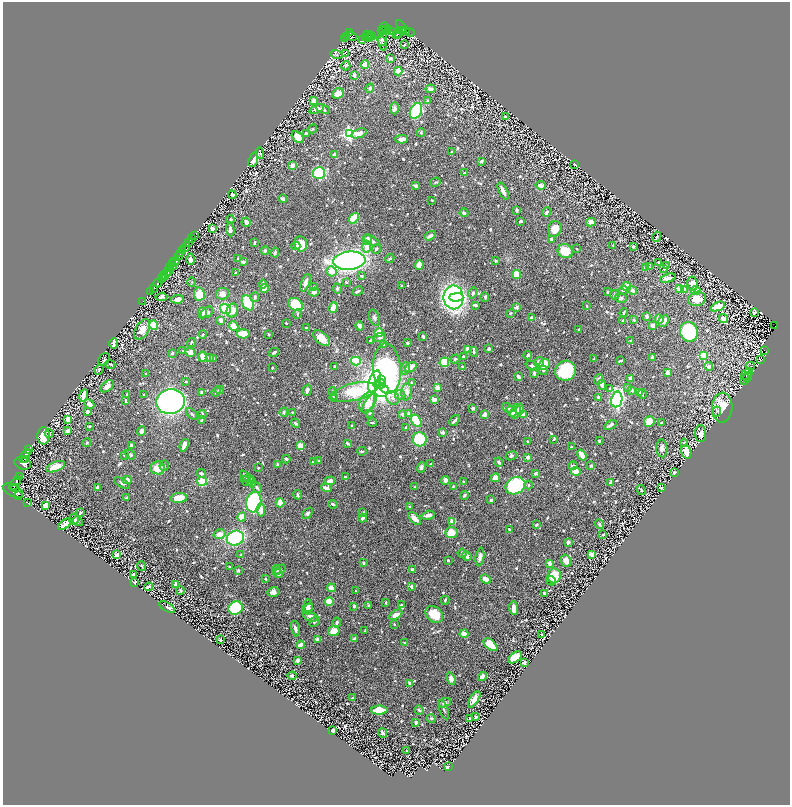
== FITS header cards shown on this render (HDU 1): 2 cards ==
NAXIS1  =                 1575
NAXIS2  =                 1605

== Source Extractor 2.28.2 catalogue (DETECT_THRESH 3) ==
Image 1575 x 1605 px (HDU 1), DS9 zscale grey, zoomed out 1/2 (1 PNG px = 2 x 2 image px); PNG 792 x 807 px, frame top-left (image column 2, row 1605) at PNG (3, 2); each listed source drawn as its Kron ellipse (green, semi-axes under 4 px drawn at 4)
Background 0.467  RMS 0.0098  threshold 0.0294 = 3 sigma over >= 5 px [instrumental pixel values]
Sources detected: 1002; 64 cannot appear on this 1/2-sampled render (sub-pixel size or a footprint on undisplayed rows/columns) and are neither listed nor drawn; of the other 938, the 500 brightest by FLUX_AUTO listed and drawn (438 fainter detections omitted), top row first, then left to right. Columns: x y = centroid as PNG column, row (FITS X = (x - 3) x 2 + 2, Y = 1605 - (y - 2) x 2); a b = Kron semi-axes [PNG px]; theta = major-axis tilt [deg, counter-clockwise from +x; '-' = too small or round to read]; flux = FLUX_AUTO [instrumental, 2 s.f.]
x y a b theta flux
384 27 4 3 - 260
403 28 9 3 -49 200
381 30 3 2 - 44
386 30 4 2 - 180
389 30 3 2 - 20
404 30 3 2 - 170
384 31 2 1 - 4.5
391 31 2 1 - 14
400 31 2 2 - 57
402 32 2 1 - 18
410 32 5 2 - 15
349 33 2 2 - 250
398 33 2 2 - 53
368 34 3 2 - 120
397 35 3 2 - 28
347 36 3 2 - 120
351 36 6 4 -17 450
371 36 4 1 - 36
369 37 5 2 - 150
365 38 3 2 - 80
371 38 4 2 - 170
344 39 4 2 - 110
382 39 7 5 89 5.6
363 40 3 3 - 110
382 43 7 4 -77 2.7
404 45 3 3 - 4.5
346 53 2 2 - 29
337 54 6 3 -16 2.8
390 59 4 3 - 3.7
365 65 4 4 - 20
346 66 5 3 - 3.7
398 71 4 4 - 24
354 75 4 3 - 7.2
370 88 4 4 - 3.3
431 89 5 3 - 8.7
338 93 6 5 - 19
313 101 4 3 - 15
428 101 4 3 - 3.2
395 108 6 3 88 6.1
317 109 7 3 21 11
323 109 7 3 -23 6.4
416 111 8 5 65 150
505 116 3 3 - 4.3
313 129 4 3 - 2
421 132 4 3 - 2.2
359 133 8 4 21 13
306 134 3 3 - 5.3
349 134 4 4 - 340
298 137 7 4 -41 35
401 139 6 3 -2 11
452 152 3 2 - 3.1
260 153 5 3 - 3.7
334 155 4 3 - 9.6
253 160 7 4 70 15
481 161 3 3 - 4.5
575 164 4 2 - 2.9
293 166 3 3 - 15
319 173 6 6 - 130
464 173 4 3 - 2.8
435 182 5 3 - 2.5
541 185 5 3 - 12
416 186 4 2 - 7.2
503 191 9 3 -64 14
232 195 4 2 - 3.7
283 198 4 3 - 7.3
432 200 3 2 - 2
516 210 3 2 - 6.6
547 212 5 4 - 4.4
464 213 4 3 - 4.8
354 218 6 4 50 54
230 219 4 3 - 2
520 221 3 3 - 2.4
246 222 5 3 - 9.6
591 222 5 4 - 9.8
212 229 3 3 - 12
230 229 7 4 -85 7.9
555 229 8 6 75 24
194 235 2 1 - 33
430 236 6 3 33 8.3
657 237 5 4 - 2.6
191 239 2 2 - 99
367 239 5 5 - 9.8
552 239 3 3 - 4.5
372 241 9 4 -26 9.5
189 242 2 2 - 110
254 242 4 3 - 3.3
301 244 8 6 -72 29
613 245 3 2 - 2.2
296 246 4 3 - 2.8
633 246 3 3 - 4.9
185 247 5 2 - 490
367 247 6 4 88 14
376 249 5 4 - 3.4
577 249 2 2 - 2.3
183 250 3 2 - 360
265 251 4 3 - 2.9
565 251 8 6 -31 31
275 253 5 4 - 2.9
180 254 4 2 - 470
178 256 4 2 - 810
390 258 4 3 - 2.4
190 259 5 3 - 9.8
238 259 3 2 - 4.6
175 261 4 3 - 560
349 261 16 9 5 640
496 261 3 2 - 2.3
243 262 4 3 - 5
658 262 2 2 - 2.1
172 264 2 2 - 200
419 265 5 3 - 30
666 265 3 2 - 2.4
174 267 2 1 - 52
649 267 4 3 - 2.1
169 268 3 3 - 440
645 268 3 3 - 7.5
664 268 3 2 - 4.4
168 271 4 2 - 210
331 271 5 5 - 19
235 273 3 3 - 2.8
166 274 6 2 68 260
517 274 4 3 - 42
163 276 2 2 - 110
361 276 3 3 - 3.8
161 278 3 2 - 400
668 278 8 3 16 9.5
192 282 4 3 - 2
346 282 4 3 - 2.6
158 283 5 2 - 860
305 283 9 4 69 8.5
263 284 4 3 - 4.9
692 284 7 5 -80 20
402 286 3 2 - 2.7
313 287 3 3 - 3.5
626 287 5 4 - 16
153 288 2 1 - 18
264 289 4 3 - 17
337 289 5 3 - 3.8
679 289 3 3 - 11
684 289 4 2 - 5.5
623 290 4 3 - 2.2
632 290 4 3 - 6.6
358 291 6 2 27 4.8
696 291 5 3 - 3
150 292 2 1 - 24
314 292 5 4 - 8.4
608 292 3 3 - 3
473 293 5 4 - 3.9
199 294 7 5 -81 38
222 294 6 6 - 12
615 295 5 4 - 5.7
161 297 6 3 7 7.1
255 297 5 3 - 4.9
453 297 12 10 -88 620
456 297 7 3 1 210
485 297 5 3 - 2.6
621 298 6 5 - 6.4
177 299 6 3 9 13
697 299 9 7 17 23
143 301 2 1 - 15
248 303 8 5 -63 130
296 304 8 6 -33 99
475 305 4 2 - 6.1
587 306 3 3 - 3.3
718 306 7 4 21 29
516 307 2 2 - 16
333 308 5 3 - 26
225 309 6 5 - 150
232 310 7 5 68 16
207 312 7 5 39 4.6
754 312 4 3 - 4.7
202 313 5 3 - 24
510 313 3 2 - 2
624 313 4 2 - 2.7
298 314 5 3 - 2.5
647 316 4 4 - 4.6
374 318 8 5 -70 5.7
531 318 4 3 - 8
659 319 5 4 - 9.9
723 319 5 4 - 11
221 320 4 3 - 9.1
623 320 3 3 - 2.9
634 320 3 3 - 2.9
664 321 6 5 - 14
286 323 2 2 - 2.8
153 325 5 4 - 56
652 325 3 3 - 8.6
234 326 5 4 - 24
360 326 4 3 - 9.6
774 326 2 1 - 8.4
306 328 3 2 - 3.2
142 329 11 6 59 19
579 330 3 3 - 2.5
689 332 10 9 - 200
379 333 5 3 - 40
203 334 4 3 - 2.2
243 334 6 4 4 51
269 334 3 3 - 2.1
423 336 3 2 - 5.1
380 337 6 4 30 4.7
322 338 10 5 -42 26
371 340 4 3 - 6.1
630 340 3 3 - 2
191 342 5 3 - 2.5
113 343 5 3 - 6.2
407 343 4 3 - 3.2
383 345 3 3 - 2
468 349 3 3 - 12
489 349 3 3 - 6.2
183 351 4 3 - 2.1
765 351 2 1 - 12
190 352 5 4 - 10
274 352 5 2 - 3.9
474 352 5 3 - 2.9
172 353 2 2 - 8.7
528 355 4 2 - 6.5
703 355 3 3 - 70
463 356 3 3 - 3.4
202 357 5 3 - 19
210 357 4 3 - 5.4
652 357 4 3 - 4.6
213 358 3 3 - 2.7
104 359 7 5 53 4.1
455 359 5 3 - 3.1
594 359 3 2 - 3.6
761 360 3 2 - 5.3
356 361 5 4 - 71
620 361 3 2 - 2.3
444 362 5 5 - 60
539 362 5 4 - 12
110 364 5 3 - 2.9
544 364 6 5 - 53
334 366 2 2 - 3.6
532 366 7 3 -19 7.7
708 366 4 3 - 11
750 366 5 3 - 2.3
411 367 7 3 40 26
463 367 4 3 - 3.1
272 368 2 2 - 2.1
99 369 5 3 - 2.3
387 369 25 14 -86 550
405 369 6 4 84 3.5
543 370 4 4 - 2.5
565 371 10 10 - 100
146 373 3 2 - 3
534 373 4 3 - 4.5
667 373 3 3 - 13
747 374 7 4 46 4.6
518 377 4 2 - 7.7
748 377 5 3 - 2.1
630 378 2 2 - 8.7
382 379 4 3 - 770
598 379 5 4 - 3.6
745 379 6 4 66 2.8
375 381 11 5 73 470
186 382 3 2 - 2
411 382 4 3 - 2.2
380 384 6 5 - 480
602 385 5 3 - 12
107 386 7 5 38 12
437 388 4 3 - 13
628 388 4 3 - 3
610 389 3 2 - 4.7
219 390 5 4 - 3.9
307 390 6 3 73 7.5
632 390 3 3 - 5.2
332 391 4 3 - 2
382 391 7 5 15 900
201 392 4 3 - 3
216 392 5 4 - 3.2
354 392 23 8 13 140
407 392 9 5 83 12
640 392 3 3 - 7.9
127 394 2 2 - 4.4
144 394 3 2 - 2
642 394 5 2 - 2.5
83 395 6 3 79 24
400 395 5 5 - 4.9
334 397 4 3 - 2
598 397 3 2 - 3.5
393 398 7 6 - 7.7
617 399 8 5 80 320
434 400 4 3 - 11
125 401 4 2 - 2.8
171 402 14 12 13 1500
367 402 11 7 65 19
89 404 5 4 - 13
369 404 11 5 59 12
473 408 3 3 - 4.8
508 408 6 4 -31 3.5
722 408 15 10 88 63
520 409 5 4 - 15
87 411 3 3 - 9.2
512 411 5 4 - 16
516 411 7 4 72 9.5
284 412 4 3 - 3.2
293 412 3 2 - 2.5
716 412 5 3 - 2.4
369 413 3 3 - 2.3
409 413 3 3 - 8.4
192 414 7 3 -46 3.7
202 414 5 3 - 4.2
403 414 3 3 - 8.2
485 414 3 2 - 15
523 415 3 3 - 12
68 419 4 3 - 19
201 420 4 2 - 2.6
454 420 6 2 48 6.5
416 421 6 4 -58 91
649 421 5 5 - 24
372 422 4 2 - 2.3
295 423 4 2 - 3.6
661 423 3 3 - 2.4
611 425 7 3 31 6.4
90 426 3 3 - 2.5
352 426 3 2 - 2.9
406 427 3 2 - 2.7
68 430 4 3 - 6.7
142 431 5 3 - 11
443 432 2 2 - 18
49 433 4 3 - 8.7
701 434 8 5 -89 14
43 436 8 6 -89 26
420 439 7 7 - 95
554 439 3 2 - 2.8
528 441 2 2 - 3.5
599 441 3 2 - 2.7
87 443 4 4 - 2.7
348 443 4 2 - 5.1
684 443 4 3 - 2.1
131 445 3 3 - 5.9
184 445 6 3 69 17
300 446 4 4 - 25
571 447 2 2 - 2.2
662 448 9 5 -87 8.4
29 449 2 1 - 54
362 451 4 3 - 2.5
686 452 7 5 -75 35
130 454 6 3 -39 3.5
124 455 3 2 - 2
582 455 6 3 -54 26
25 456 8 4 59 2100
511 456 5 4 - 4
528 457 3 2 - 10
286 459 4 3 - 4
26 460 3 2 - 620
314 461 3 2 - 4.6
319 461 4 3 - 2.1
499 462 4 3 - 3.6
23 463 8 6 -22 2900
430 464 3 2 - 2.1
278 465 3 3 - 4.4
164 466 5 4 - 4.3
573 466 4 3 - 6.3
591 466 3 3 - 2.3
56 467 10 4 21 21
421 467 5 4 - 5.6
157 468 7 6 - 27
258 468 3 2 - 2.1
576 471 5 4 - 15
201 473 5 3 - 6.1
536 473 4 3 - 5.4
675 473 3 2 - 4.6
245 476 6 4 -53 4.1
19 477 2 1 - 52
345 477 3 3 - 2.2
495 478 4 4 - 16
250 479 4 3 - 3.2
127 480 4 4 - 16
445 480 4 4 - 8.3
202 481 5 4 - 48
246 481 6 3 -34 3.1
330 481 5 3 - 15
252 482 5 4 - 12
464 482 2 2 - 4.2
122 483 9 3 -31 5.1
610 483 3 2 - 7.5
15 484 8 4 56 2000
529 485 4 3 - 2.1
515 486 10 8 26 240
16 487 2 2 - 430
98 487 4 3 - 5.3
415 487 3 3 - 2.5
453 487 4 2 - 2.7
257 488 6 3 -44 4.6
326 488 5 3 - 12
661 488 4 3 - 3.1
641 490 5 3 - 4.5
13 491 11 5 -26 2400
298 495 5 2 - 3.1
464 495 4 3 - 3.8
18 496 2 1 - 140
127 497 3 2 - 3.5
179 498 8 5 4 39
491 500 3 2 - 5.3
254 502 10 7 77 340
28 503 2 1 - 7.6
280 503 4 4 - 21
333 504 5 3 - 3.2
45 505 4 3 - 15
410 507 4 2 - 2.5
261 510 6 4 -85 14
80 512 4 3 - 2.2
362 512 3 2 - 2.1
307 513 6 4 48 6.1
428 515 6 3 16 11
242 517 4 4 - 33
363 518 4 3 - 6.2
415 518 8 3 -46 19
74 519 5 5 - 7.3
78 521 5 3 - 3.1
452 521 3 3 - 15
65 524 8 4 37 12
599 524 5 3 - 2.9
536 525 4 3 - 3
509 529 4 2 - 3.3
451 532 6 5 - 27
219 534 6 4 13 13
603 534 2 2 - 2.4
235 538 9 7 24 140
568 542 3 3 - 6.2
462 553 4 4 - 3.8
117 555 3 3 - 28
241 555 4 3 - 2.2
592 555 3 3 - 17
467 556 5 3 - 7.1
480 557 9 4 81 9.3
448 560 3 2 - 2.8
566 561 6 5 - 11
363 563 3 2 - 4.8
549 563 3 2 - 8.3
142 566 5 2 - 2.2
230 567 2 2 - 2.6
238 570 4 3 - 3.6
276 570 4 3 - 3.4
279 570 6 3 25 3.2
413 570 4 3 - 9.9
278 574 5 3 - 5.7
133 575 3 3 - 5
554 576 7 6 - 71
266 579 3 3 - 2
486 579 5 3 - 14
551 580 5 4 - 4.2
134 582 4 3 - 4.7
175 584 3 2 - 5.5
411 586 3 3 - 6
148 587 4 3 - 11
331 588 4 3 - 16
180 590 4 3 - 2.8
355 591 2 2 - 2.3
273 592 6 4 13 9.3
544 593 3 2 - 4.3
445 600 4 3 - 2.5
329 601 4 4 - 41
386 602 2 2 - 2.4
369 605 4 3 - 2
401 605 3 2 - 2.9
354 606 3 2 - 6.2
167 607 9 3 -30 3.7
308 607 7 4 -87 9.6
235 608 7 6 - 150
513 608 6 3 -85 19
308 609 6 3 41 9
434 614 10 7 -40 37
396 615 7 3 31 17
310 616 8 4 -22 11
315 622 6 3 43 3.4
337 622 5 3 - 4.1
394 624 3 3 - 2.3
295 629 8 3 -76 6.2
334 631 6 5 - 23
365 631 3 2 - 2.2
464 634 4 2 - 18
541 635 3 2 - 3.5
318 639 4 3 - 6.3
355 639 4 3 - 5.5
220 640 3 2 - 3.3
405 643 3 3 - 4.8
301 645 4 3 - 13
490 645 8 4 -40 51
515 657 7 5 39 28
298 660 3 2 - 9.5
524 662 3 3 - 4.9
292 676 4 3 - 4.1
482 677 5 3 - 12
451 679 6 4 -71 11
410 683 4 3 - 4.4
353 698 2 2 - 4.1
474 699 9 4 58 15
444 703 6 4 19 6
379 710 8 4 1 51
419 710 5 3 - 3.4
444 710 10 2 -73 3.5
476 717 3 2 - 2.2
431 718 5 4 - 4.2
470 719 3 2 - 2.7
416 722 3 3 - 6.1
333 730 3 3 - 4
383 733 5 3 - 4.8
407 751 2 2 - 2
448 767 3 2 - 5.5
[438 fainter detections neither listed nor drawn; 64 sub-pixel or undisplayed-footprint detections neither listed nor drawn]